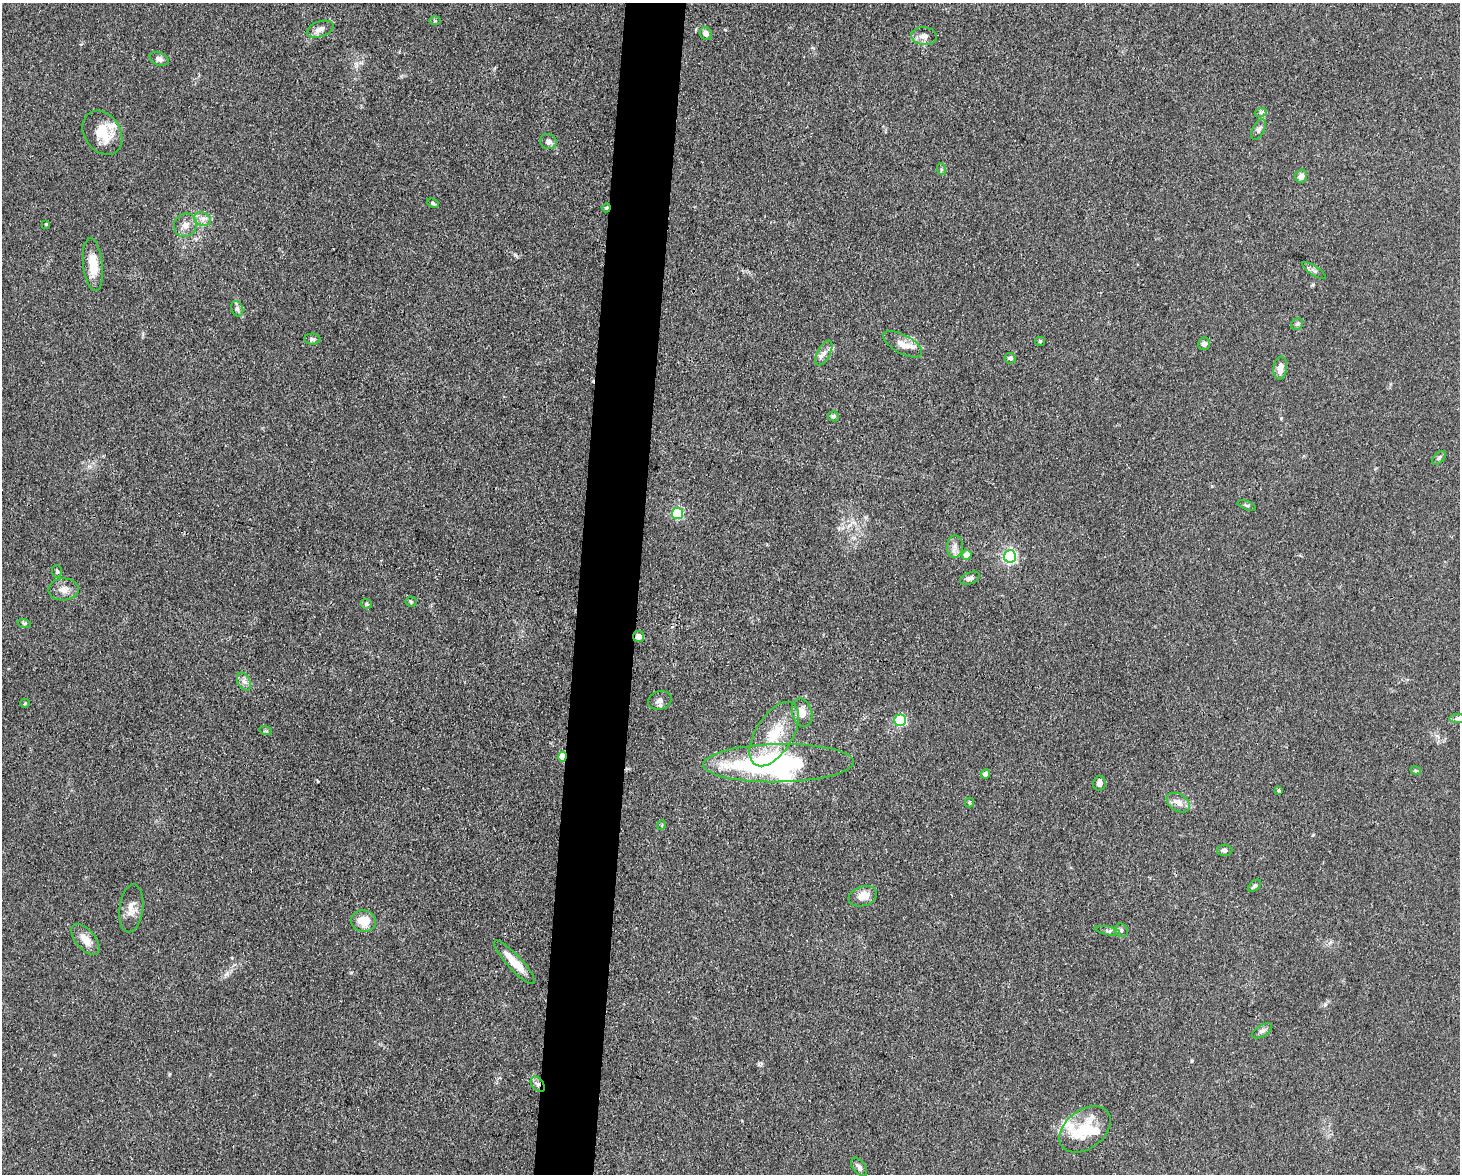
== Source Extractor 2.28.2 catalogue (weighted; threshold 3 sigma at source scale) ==
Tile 8 of 3 x 4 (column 2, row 3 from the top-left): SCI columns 1682-3139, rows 1173-2344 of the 4709 x 4691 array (HDU 1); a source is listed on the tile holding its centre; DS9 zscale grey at full resolution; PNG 1462 x 1176 px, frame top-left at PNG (2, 3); each listed source drawn as its Kron ellipse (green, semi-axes under 4 px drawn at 4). Shown black and unused: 4% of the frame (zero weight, under 3 of 4 exposures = <1% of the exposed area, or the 3 px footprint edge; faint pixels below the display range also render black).
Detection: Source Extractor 2.28.2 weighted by HDU 2 'WHT'; one run over the whole footprint, this tile lists its part. Background 0.0813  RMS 0.0062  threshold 0.0278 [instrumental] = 3 sigma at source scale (4.5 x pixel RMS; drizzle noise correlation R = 1.50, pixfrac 1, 0.05/0.05 arcsec/px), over >= 5 px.
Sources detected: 77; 2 inside a brighter object's white glare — neither listed nor drawn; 4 inside a brighter listed object's ellipse — not listed separately; the other 71 listed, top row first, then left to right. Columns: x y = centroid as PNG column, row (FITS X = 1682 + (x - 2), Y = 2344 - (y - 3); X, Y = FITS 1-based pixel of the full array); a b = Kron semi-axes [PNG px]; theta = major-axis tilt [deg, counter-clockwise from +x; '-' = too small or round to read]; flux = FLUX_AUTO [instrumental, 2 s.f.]
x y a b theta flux
435 21 6 4 -1 0.76
320 29 14 8 18 3.8
706 33 7 5 -57 2.4
924 36 13 9 -5 4
159 59 10 6 -24 2.4
1261 112 6 4 19 0.88
1258 129 11 6 63 1.9
102 133 24 18 -56 16
548 141 8 7 - 2.6
941 169 6 4 -72 0.91
1301 176 7 5 64 3.8
433 203 6 4 -22 0.9
606 208 4 4 - 0.82
202 219 8 6 -22 2.8
46 224 3 2 - 0.56
185 225 12 11 - 4.6
93 265 26 9 -84 12
1314 270 14 4 -33 1.9
237 309 8 6 -69 1.7
1297 324 6 5 - 1.2
312 339 8 5 -2 1.5
1040 341 5 4 - 0.76
903 344 21 9 -29 7.1
1204 344 6 6 - 2.3
824 353 13 6 63 3.4
1010 358 5 5 - 1.9
1280 368 11 6 83 5.4
833 416 5 5 - 1.5
1439 458 8 5 45 1.4
1247 505 9 3 -21 0.86
677 514 5 5 - 52
955 547 11 8 86 3.4
966 555 5 5 - 6.5
1010 556 6 6 - 130
57 571 6 5 - 1
970 578 10 6 22 1.9
63 589 15 11 2 5.1
411 602 5 5 - 0.77
366 604 6 4 -21 0.99
24 623 7 4 -18 0.95
638 637 5 5 - 3.2
244 681 9 6 -62 2.5
660 700 12 9 18 3
25 703 5 4 - 0.66
802 713 14 10 -76 5.5
1457 718 8 4 0 1.1
900 720 6 6 - 73
266 731 6 4 -17 0.88
774 734 36 18 58 22
562 757 5 4 - 24
779 763 75 19 1 110
1416 771 5 3 - 0.71
985 774 4 4 - 3.6
1099 783 7 6 - 2.9
1279 790 4 3 - 0.63
969 803 5 4 - 0.91
1178 803 13 8 -34 4.7
662 825 5 3 - 0.53
1224 850 8 5 4 1.7
1255 886 7 4 43 1.1
863 896 15 10 19 7.2
131 908 24 12 83 6.8
363 921 12 10 -10 11
1121 930 7 6 - 1.6
1108 931 12 3 -10 1.7
85 940 18 9 -50 7.4
514 962 29 7 -47 12
1262 1031 11 5 30 2.3
538 1084 9 5 -50 2.2
1085 1129 29 19 37 23
859 1167 10 6 -53 2.3
Overlapping masked pixels (flux is a lower limit): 4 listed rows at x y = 606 208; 638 637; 562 757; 538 1084
Unlisted compact peaks at least as high as the median listed source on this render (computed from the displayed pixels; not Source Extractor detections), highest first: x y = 515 255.